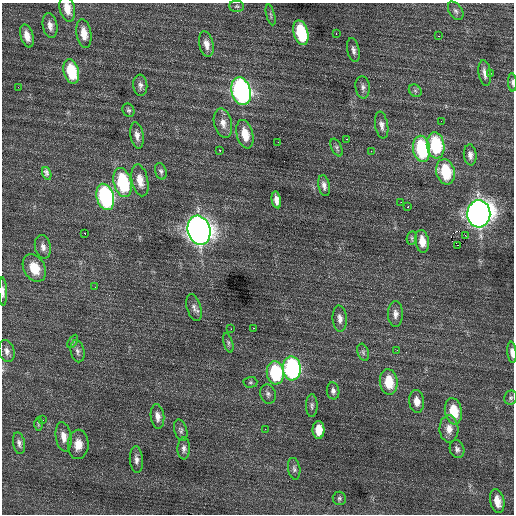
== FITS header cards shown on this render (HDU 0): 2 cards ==
NAXIS1  =                  512 / Axis length
NAXIS2  =                  512 / Axis length

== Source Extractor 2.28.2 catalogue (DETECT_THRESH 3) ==
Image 512 x 512 px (HDU 0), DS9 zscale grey, 1 PNG px = 1 image px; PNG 516 x 516 px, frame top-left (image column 1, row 512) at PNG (2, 3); each listed source drawn as its Kron ellipse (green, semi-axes under 4 px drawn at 4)
Background 0.4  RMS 0.93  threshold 2.8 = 3 sigma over >= 5 px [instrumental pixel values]
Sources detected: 94; all 94 listed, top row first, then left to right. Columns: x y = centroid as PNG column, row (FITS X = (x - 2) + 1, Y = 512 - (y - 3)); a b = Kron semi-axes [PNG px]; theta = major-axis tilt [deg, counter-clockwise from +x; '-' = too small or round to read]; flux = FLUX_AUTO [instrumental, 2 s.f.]
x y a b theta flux
237 6 7 5 -1 130
67 8 13 7 -77 780
456 11 10 6 -56 200
271 15 10 3 -75 120
50 26 12 7 -80 400
84 33 14 7 -81 800
301 33 12 7 -75 3600
336 33 3 2 - 33
27 36 12 6 -74 560
438 36 2 2 - 52
206 44 13 7 -78 470
353 50 12 6 -77 260
71 71 12 7 -76 2500
485 73 13 6 -81 370
490 73 3 2 - 260
512 82 9 4 -87 140
140 85 10 7 -85 250
18 87 2 2 - 110
363 87 11 7 -83 250
241 91 14 9 -74 18000
415 91 7 5 -45 120
128 110 7 5 -60 120
441 121 3 2 - 73
223 123 15 9 -77 540
382 125 13 6 -80 300
245 134 14 8 -75 1100
137 135 13 6 -81 360
346 139 2 2 - 290
278 142 2 2 - 190
436 145 13 8 -82 4100
337 148 9 5 -65 140
422 149 13 8 -80 5200
220 150 3 3 - 240
371 151 2 2 - 35
470 155 10 6 -85 320
161 171 8 5 -74 160
445 172 13 9 -76 2700
47 173 6 4 -69 360
140 180 16 8 -78 790
123 182 15 8 -76 4800
324 186 11 5 -78 290
105 197 13 8 -74 9500
276 200 8 4 -79 350
401 202 2 2 - 200
408 207 3 2 - 200
479 214 13 11 88 56000
199 230 15 11 -74 53000
84 233 3 2 - 140
465 235 2 2 - 350
412 238 7 5 80 110
422 241 11 6 -81 750
458 245 3 2 - 190
43 247 12 8 -78 340
34 268 14 10 -59 1300
95 287 2 2 - 30
3 292 14 4 -88 260
194 307 14 7 -74 290
395 314 13 7 -90 350
340 319 13 7 -85 340
253 328 3 2 - 150
231 329 2 2 - 32
73 341 7 4 60 96
228 343 10 4 -73 150
397 350 3 2 - 48
7 351 11 7 -75 310
77 351 11 7 -77 230
363 352 9 5 -71 130
512 352 11 4 -84 300
292 368 12 9 -86 11000
275 373 11 8 -84 4500
250 382 7 5 2 110
389 382 13 9 -83 1600
333 391 8 6 -82 230
268 394 10 7 -76 220
511 398 7 6 - 140
417 401 11 7 -83 520
312 406 11 5 90 180
453 411 13 8 -80 1600
157 416 12 6 -83 390
43 420 2 2 - 42
38 424 6 4 -90 86
265 429 2 2 - 61
449 429 13 9 -87 560
181 430 11 6 -74 170
318 430 9 6 90 970
63 437 15 8 -81 570
19 443 11 6 -80 230
78 444 14 10 87 730
184 448 11 6 88 240
457 449 9 7 -72 220
136 460 13 6 -85 330
294 469 11 6 -80 190
339 498 7 6 - 130
497 501 12 7 -78 750
At the frame edge (FLAGS 8, measured only in part): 4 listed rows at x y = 67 8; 512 82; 3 292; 512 352